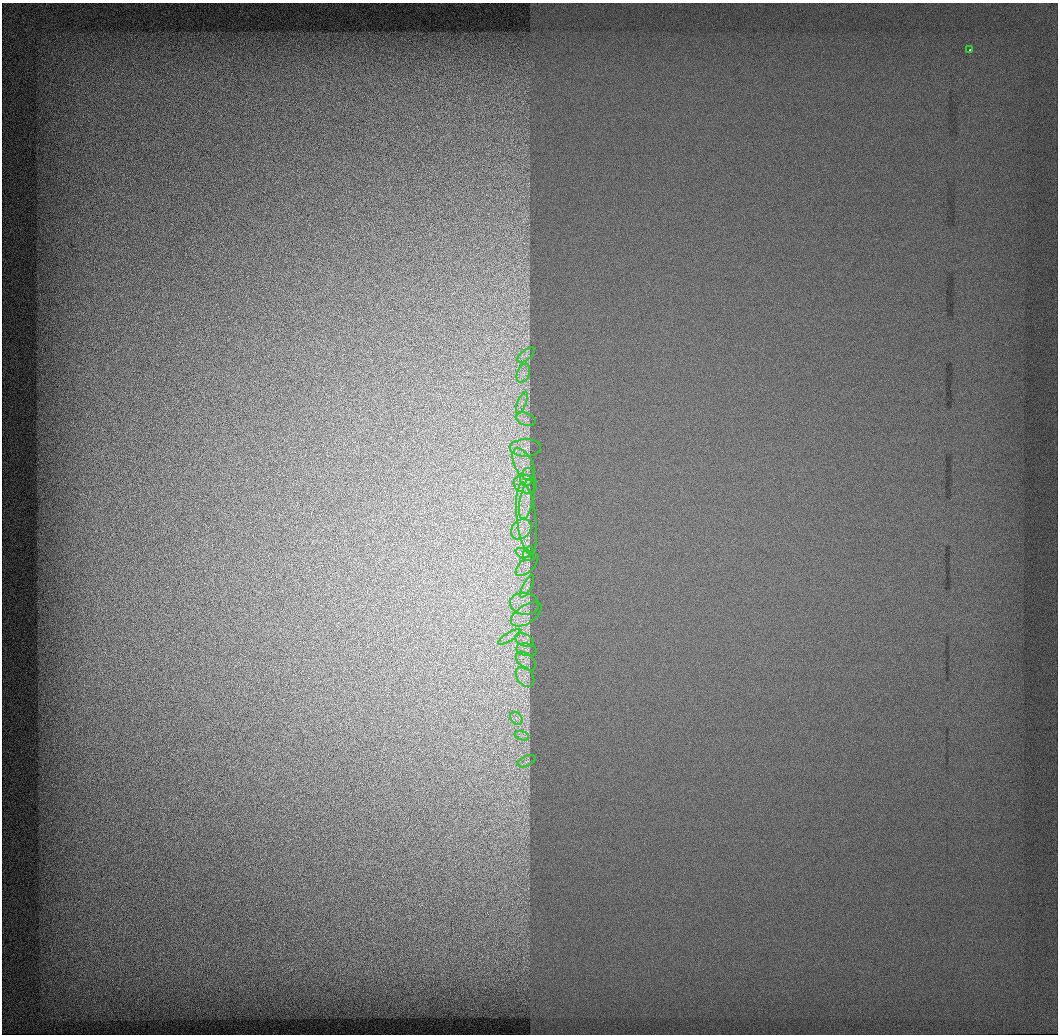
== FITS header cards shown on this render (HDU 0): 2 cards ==
NAXIS1  =                 1056 / Length of Axis 1 (Serial)
NAXIS2  =                 1032 / Length of Axis 2 (Parallel)

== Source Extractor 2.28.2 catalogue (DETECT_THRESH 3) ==
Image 1056 x 1032 px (HDU 0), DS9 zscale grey, 1 PNG px = 1 image px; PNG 1060 x 1036 px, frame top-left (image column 1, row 1032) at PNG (2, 3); each listed source drawn as its Kron ellipse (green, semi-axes under 4 px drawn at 4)
Background 522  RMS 2.7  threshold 8.24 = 3 sigma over >= 5 px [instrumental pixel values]
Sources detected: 26; all 26 listed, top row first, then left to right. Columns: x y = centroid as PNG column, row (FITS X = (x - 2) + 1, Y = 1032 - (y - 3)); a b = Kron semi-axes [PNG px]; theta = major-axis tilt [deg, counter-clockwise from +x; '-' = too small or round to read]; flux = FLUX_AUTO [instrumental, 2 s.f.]
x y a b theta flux
970 49 3 3 - 350
526 355 10 4 38 620
523 373 10 6 70 1100
522 403 11 4 68 880
526 419 10 6 -19 830
525 448 15 8 0 1600
524 464 17 9 -63 2300
527 477 9 6 71 730
525 484 11 9 -14 1300
527 498 21 6 78 1700
527 519 36 9 -84 4000
521 529 11 9 46 1700
528 552 6 4 59 260
525 554 10 5 -27 730
527 565 14 7 44 1100
527 586 12 4 63 600
524 604 14 11 -8 2000
526 614 17 9 33 1700
509 637 13 3 31 680
524 640 10 6 -25 820
527 650 10 6 -9 750
526 661 12 7 -41 1100
525 677 11 8 -54 1200
516 718 7 5 -47 670
522 736 7 4 -19 600
527 761 9 5 26 600